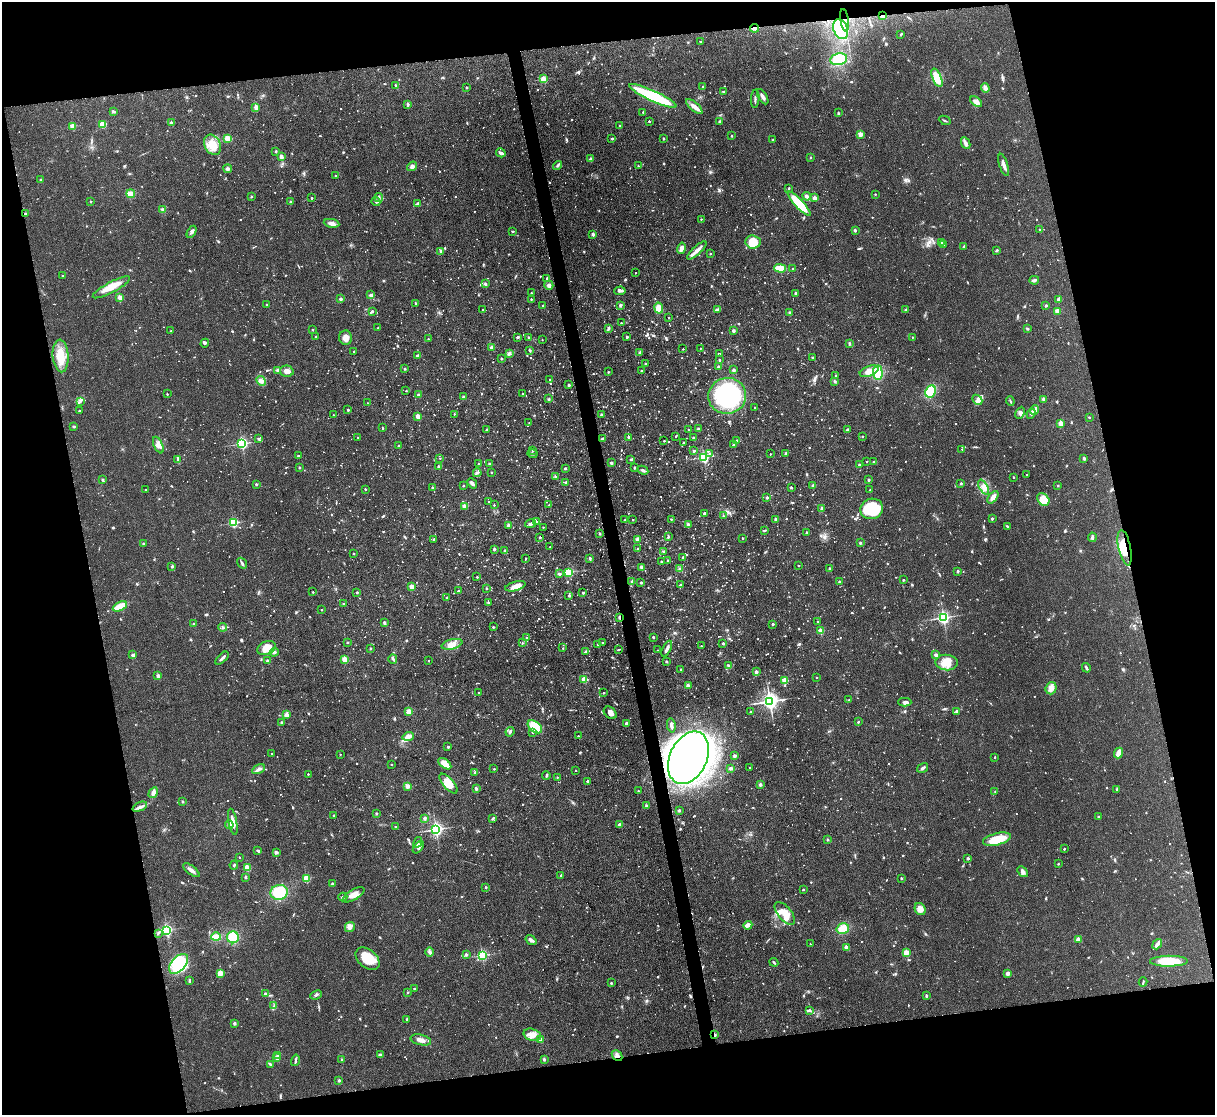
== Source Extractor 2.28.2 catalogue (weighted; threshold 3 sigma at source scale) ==
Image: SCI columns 4-4854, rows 138-4586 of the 4854 x 4838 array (HDU 1 of 3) = the unmasked area's bounding box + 8 px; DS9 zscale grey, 4 x 4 block average (1 PNG px = mean of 4 x 4 image px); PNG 1217 x 1117 px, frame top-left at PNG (2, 2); each listed source drawn as its Kron ellipse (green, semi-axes under 4 px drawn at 4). Shown black and unused: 25% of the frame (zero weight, under 2 of 3 exposures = <1% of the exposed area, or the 3 px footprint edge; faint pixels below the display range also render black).
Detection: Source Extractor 2.28.2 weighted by HDU 2 'WHT'. Background 0.123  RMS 0.0083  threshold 0.0374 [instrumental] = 3 sigma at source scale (4.5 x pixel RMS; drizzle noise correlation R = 1.50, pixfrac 1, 0.05/0.05 arcsec/px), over >= 5 px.
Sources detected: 1899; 44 too faint to see at this stretch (4 x 4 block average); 2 inside a brighter object's white glare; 11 cosmic-ray / hot-pixel residue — neither listed nor drawn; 22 coinciding with a brighter row at this scale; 31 inside a brighter listed object's ellipse — not listed separately; of the other 1789, all 500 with FLUX_AUTO >= 5.51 (the completeness limit of this list) listed and drawn (1289 fainter detections not listed), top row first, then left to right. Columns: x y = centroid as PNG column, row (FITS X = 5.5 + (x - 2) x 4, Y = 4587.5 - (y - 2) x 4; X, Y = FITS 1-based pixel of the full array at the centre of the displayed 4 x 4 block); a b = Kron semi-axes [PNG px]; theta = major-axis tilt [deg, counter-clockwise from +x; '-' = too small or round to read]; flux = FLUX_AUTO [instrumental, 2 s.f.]
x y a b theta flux
883 16 4 2 - 13
845 20 11 2 -81 24
754 28 4 3 - 17
841 29 10 7 -68 330
901 34 3 2 - 7.5
700 41 2 2 - 8.1
839 59 8 5 11 200
937 78 10 4 -68 96
544 79 2 2 - 220
396 86 4 2 - 8.3
703 87 2 2 - 15
467 88 2 2 - 15
985 88 5 3 - 20
723 91 2 2 - 7.3
653 96 26 5 -25 370
763 97 8 3 -59 19
755 99 9 2 86 9.7
976 102 7 3 -37 20
408 104 3 2 - 11
694 106 10 4 -41 33
256 107 2 2 - 24
113 111 4 2 - 8.2
643 112 2 2 - 7.9
838 113 2 2 - 20
945 120 6 2 -27 6.3
649 121 2 2 - 14
720 121 3 2 - 8.4
171 123 2 2 - 60
103 124 4 4 - 54
72 126 2 2 - 150
620 126 2 2 - 13
861 134 2 2 - 100
732 136 2 2 - 14
228 138 4 3 - 70
612 138 2 2 - 16
663 139 2 2 - 19
773 140 2 2 - 19
966 143 6 3 -64 21
212 145 11 8 -61 79
276 151 3 2 - 5.8
501 153 5 3 - 18
281 157 3 2 - 20
811 157 2 2 - 12
591 159 2 2 - 38
557 165 5 2 - 8.3
1004 165 11 2 -72 26
412 166 5 3 - 12
638 166 2 2 - 9.3
228 169 4 3 - 11
336 176 2 2 - 19
41 180 2 2 - 30
789 188 2 2 - 11
131 194 4 3 - 63
875 194 2 2 - 9.9
251 196 2 2 - 15
807 196 4 3 - 12
312 198 2 2 - 14
379 198 4 2 - 7
815 198 2 2 - 78
90 201 2 2 - 9.6
291 202 2 2 - 30
376 202 5 2 - 9.6
418 204 3 2 - 17
799 204 16 3 -47 210
162 209 3 3 - 7.1
25 214 2 2 - 18
701 219 2 2 - 6.4
332 223 8 4 -8 21
1039 229 2 2 - 6.2
855 230 2 2 - 31
513 231 2 2 - 9.4
192 232 6 3 61 12
593 234 2 2 - 53
753 242 7 6 - 110
942 243 3 2 - 6.3
943 245 2 2 - 6
964 247 2 2 - 12
681 248 6 2 75 32
697 250 12 3 43 38
441 251 4 2 - 7.2
996 251 3 2 - 6.2
710 254 2 2 - 14
780 268 6 3 -1 130
793 269 2 2 - 13
636 273 2 2 - 5.7
62 276 2 2 - 6.5
547 278 2 2 - 21
1034 280 5 3 - 13
485 284 3 2 - 9.5
549 285 5 4 - 16
111 287 21 5 28 78
620 291 5 3 - 13
531 293 2 2 - 8.9
796 293 2 2 - 28
371 295 3 2 - 15
120 297 3 3 - 21
341 299 2 2 - 47
531 299 2 2 - 11
1058 299 2 2 - 23
415 303 2 2 - 10
267 305 2 2 - 9.6
543 305 2 2 - 7.9
620 305 2 2 - 38
1046 306 2 2 - 20
659 308 5 3 - 58
717 309 4 3 - 8.5
482 310 2 2 - 6.6
906 310 4 2 - 6.2
372 311 2 2 - 18
1057 311 2 2 - 150
790 312 2 2 - 25
669 318 2 2 - 5.6
621 323 2 2 - 6.7
378 328 2 2 - 22
608 328 4 2 - 10
1027 329 3 3 - 6
313 330 2 2 - 16
171 331 2 2 - 15
733 331 2 2 - 37
316 336 2 2 - 6.2
518 337 3 2 - 6.3
528 337 2 2 - 21
627 337 2 2 - 18
912 337 2 2 - 7.1
345 338 7 6 - 31
428 339 2 2 - 7.9
542 340 2 2 - 5.8
205 343 4 2 - 5.8
849 344 3 2 - 5.9
492 347 2 2 - 83
700 348 2 2 - 5.5
683 349 2 2 - 6
530 350 3 2 - 7.4
354 351 2 2 - 10
640 352 2 2 - 37
509 353 3 2 - 7.3
719 353 2 2 - 6.2
61 356 16 8 -86 94
418 356 3 2 - 11
812 357 2 2 - 11
501 358 2 2 - 18
720 360 2 2 - 13
645 363 2 2 - 11
718 367 2 2 - 40
405 369 2 2 - 21
278 370 2 2 - 52
734 370 2 2 - 42
287 371 7 5 -15 28
641 371 2 2 - 12
869 371 10 5 20 48
608 372 2 2 - 11
878 373 7 4 -87 130
835 375 2 2 - 7
550 379 2 2 - 7.6
261 381 5 4 - 16
835 381 3 2 - 8.4
569 385 2 2 - 23
406 391 2 2 - 5.9
930 391 6 5 - 150
167 394 2 2 - 10
523 394 2 2 - 9.9
419 395 2 2 - 47
727 396 19 18 - 600
463 397 2 2 - 39
549 399 3 2 - 5.7
1044 399 3 2 - 14
977 400 5 4 - 18
1010 401 5 2 - 6.3
80 402 4 2 - 6.4
367 403 2 2 - 5.7
755 408 2 2 - 5.8
348 410 2 2 - 22
1035 410 5 2 - 66
79 411 2 2 - 11
1020 413 6 3 64 12
454 414 2 2 - 6.4
601 414 2 2 - 7
1031 414 5 3 - 9.2
333 415 2 2 - 6.1
418 416 2 2 - 120
1089 417 2 2 - 12
529 422 2 2 - 5.7
1061 423 2 2 - 130
74 426 3 2 - 5.6
383 428 2 2 - 9.9
688 429 2 2 - 8.5
699 429 2 2 - 54
486 430 2 2 - 12
848 430 3 3 - 9.6
676 436 2 2 - 10
862 436 2 2 - 12
358 437 2 2 - 12
628 437 2 2 - 18
258 438 2 2 - 11
693 438 2 2 - 21
603 439 4 2 - 10
737 440 2 2 - 10
664 441 2 2 - 7.3
242 443 2 2 - 910
683 443 2 2 - 11
158 445 9 4 -65 31
733 445 2 2 - 18
398 446 2 2 - 9.6
962 449 2 2 - 5.5
532 450 2 2 - 8
694 451 2 2 - 24
532 454 5 2 - 11
710 454 2 2 - 21
770 454 2 2 - 6.3
786 454 2 2 - 43
298 456 2 2 - 9.4
704 457 2 2 - 770
440 458 2 2 - 5.8
1084 458 2 2 - 37
631 459 2 2 - 14
178 460 4 3 - 9.9
867 461 2 2 - 6
874 462 2 2 - 17
489 463 2 2 - 12
611 463 2 2 - 38
478 464 2 2 - 9.3
859 465 2 2 - 22
439 467 2 2 - 25
299 468 2 2 - 20
565 468 2 2 - 22
634 468 2 2 - 25
643 470 6 3 -26 12
491 472 2 2 - 14
477 473 4 2 - 6.3
1026 475 2 2 - 6.9
555 477 2 2 - 17
1014 477 2 2 - 11
102 480 3 2 - 6.6
869 480 2 2 - 26
566 482 2 2 - 9
472 483 5 3 - 15
961 483 2 2 - 19
256 484 2 2 - 23
813 485 2 2 - 29
1058 485 2 2 - 8.9
463 486 2 2 - 7.9
983 487 8 4 -64 30
432 488 2 2 - 21
791 488 2 2 - 11
365 489 2 2 - 14
145 490 2 2 - 5.6
870 490 2 2 - 13
767 497 2 2 - 28
993 497 7 3 52 26
1043 499 7 5 -51 78
488 502 2 2 - 12
494 505 2 2 - 6.4
549 505 2 2 - 5.6
464 506 2 2 - 110
822 508 3 2 - 8.3
872 509 11 10 - 240
705 513 2 2 - 12
723 516 2 2 - 11
633 519 2 2 - 6.9
671 519 2 2 - 11
775 519 2 2 - 24
992 519 2 2 - 7.1
625 520 2 2 - 16
536 521 2 2 - 12
233 523 2 2 - 530
531 524 5 3 - 13
508 525 2 2 - 33
688 525 2 2 - 41
1007 526 3 2 - 5.7
543 527 2 2 - 7
765 530 3 2 - 6
806 532 2 2 - 9.8
600 534 2 2 - 17
540 537 2 2 - 14
668 537 3 2 - 8.3
1092 537 4 2 - 11
742 538 2 2 - 12
434 539 2 2 - 20
638 539 2 2 - 88
860 543 2 2 - 22
143 544 2 2 - 17
550 547 2 2 - 6
638 548 2 2 - 6.3
1125 548 18 6 -78 90
494 549 2 2 - 34
505 551 2 2 - 22
663 551 3 2 - 5.8
354 553 2 2 - 11
683 557 2 2 - 21
526 558 2 2 - 6.3
590 558 2 2 - 29
667 560 2 2 - 9.5
661 561 2 2 - 7.8
242 563 6 2 -56 8.9
798 565 2 2 - 7.1
172 567 2 2 - 18
642 567 2 2 - 52
829 568 2 2 - 20
680 569 3 3 - 9.1
958 571 2 2 - 28
569 572 2 2 - 440
559 574 2 2 - 27
477 577 2 2 - 13
903 580 2 2 - 12
632 581 3 2 - 5.6
839 582 2 2 - 22
641 583 2 2 - 21
680 585 2 2 - 17
515 586 10 4 16 39
412 587 2 2 - 130
486 588 2 2 - 11
459 591 2 2 - 19
313 592 2 2 - 9.5
357 592 2 2 - 15
583 593 3 2 - 6.8
569 595 2 2 - 21
447 597 2 2 - 17
488 602 2 2 - 11
344 604 2 2 - 7
120 606 8 3 25 140
322 610 2 2 - 8.8
620 617 2 2 - 45
943 617 2 2 - 1300
817 621 2 2 - 6.7
384 623 2 2 - 38
194 624 2 2 - 24
773 624 2 2 - 22
223 627 4 2 - 6.6
493 627 2 2 - 17
821 631 2 2 - 170
527 637 2 2 - 5.6
653 637 2 2 - 20
348 642 2 2 - 13
522 643 2 2 - 9.4
602 643 2 2 - 6.1
723 643 2 2 - 18
452 644 10 5 14 46
598 644 2 2 - 13
701 646 2 2 - 8.9
266 648 9 6 21 75
370 648 2 2 - 17
563 648 2 2 - 6.9
667 649 8 2 63 17
619 650 3 2 - 7
658 650 2 2 - 5.9
274 652 5 2 - 7.5
586 652 2 2 - 37
132 655 2 2 - 23
936 655 3 3 - 13
222 658 8 2 45 12
345 659 2 2 - 180
393 659 5 2 - 9.6
267 661 2 2 - 48
428 661 2 2 - 9.5
666 661 2 2 - 20
946 662 11 8 -5 70
729 666 4 3 - 9.7
1086 668 5 2 - 9.6
681 669 2 2 - 21
756 672 2 2 - 63
158 676 2 2 - 59
817 677 2 2 - 6.1
584 680 2 2 - 160
785 681 2 2 - 220
688 685 2 2 - 55
1051 688 6 5 - 29
479 693 2 2 - 5.9
604 693 2 2 - 9.4
849 700 2 2 - 11
770 701 3 3 - 2700
905 702 7 4 0 14
957 711 3 2 - 7.5
409 712 2 2 - 110
751 712 2 2 - 17
610 713 7 5 -40 28
286 715 2 2 - 18
858 722 2 2 - 15
281 723 2 2 - 7
626 723 3 2 - 8.2
671 725 7 2 -79 16
535 727 8 5 -39 120
510 732 5 2 - 12
532 732 2 2 - 15
408 736 6 3 18 33
578 736 2 2 - 11
448 747 2 2 - 20
271 753 2 2 - 6.7
1119 753 5 3 - 48
340 754 2 2 - 8
734 756 2 2 - 42
995 757 2 2 - 9.5
688 758 28 18 65 2200
445 764 7 4 -37 44
391 765 2 2 - 8.3
750 767 2 2 - 7.5
731 768 3 3 - 11
923 768 6 3 33 11
258 769 7 3 26 15
494 769 2 2 - 8.6
576 770 2 2 - 10
475 773 3 3 - 8.5
308 774 2 2 - 10
546 775 4 2 - 6.9
557 777 2 2 - 7.6
587 781 2 2 - 21
448 784 12 5 -48 85
760 785 2 2 - 42
407 786 4 4 - 17
476 789 3 2 - 9
1117 789 3 2 - 6.1
638 791 2 2 - 7.3
995 791 2 2 - 5.9
153 793 6 3 59 22
182 801 2 2 - 19
646 806 2 2 - 46
140 807 8 2 21 16
679 810 2 2 - 26
376 814 2 2 - 5.5
334 815 2 2 - 13
1098 816 2 2 - 9.4
424 818 3 3 - 8.4
492 819 3 3 - 5.8
233 822 13 3 -79 37
229 825 4 3 - 15
620 825 2 2 - 58
395 826 2 2 - 8.8
436 829 2 2 - 1400
997 839 14 6 15 140
828 840 2 2 - 24
418 842 5 2 - 9.4
418 847 7 3 49 17
1064 849 2 2 - 14
258 851 4 2 - 5.5
276 852 3 2 - 5.8
239 857 2 2 - 9.5
968 858 3 2 - 7.7
1058 864 2 2 - 10
234 865 4 2 - 5.9
247 868 2 2 - 210
191 870 10 3 -38 24
1022 872 6 4 -48 16
561 875 2 2 - 13
245 877 2 2 - 7
306 878 2 2 - 270
901 878 2 2 - 14
332 884 2 2 - 34
486 887 2 2 - 12
803 890 2 2 - 11
279 892 9 7 13 170
354 895 12 5 30 37
343 897 4 2 - 6.3
920 909 6 5 - 40
785 913 14 7 -51 65
748 925 4 2 - 38
350 927 5 4 - 29
843 929 6 5 - 76
166 930 2 2 - 870
158 933 4 2 - 6.6
216 937 5 3 - 68
233 937 6 6 - 120
1078 939 2 2 - 93
531 940 6 3 -35 16
810 944 2 2 - 6.2
1157 944 5 4 - 19
846 947 2 2 - 79
430 952 4 3 - 11
906 953 2 2 - 170
466 954 2 2 - 17
482 955 2 2 - 760
368 959 14 9 -41 110
1169 961 19 5 1 150
774 962 4 2 - 7.7
179 964 12 7 48 180
220 973 3 3 - 41
1008 973 3 3 - 20
189 981 4 2 - 7.1
1143 982 4 2 - 6.4
611 983 2 2 - 19
414 989 2 2 - 10
408 992 2 2 - 12
265 994 2 2 - 14
316 995 6 2 21 11
926 996 3 2 - 7
274 1006 3 2 - 6.1
809 1010 3 3 - 8
407 1019 3 2 - 6.9
234 1023 2 2 - 12
532 1035 9 6 -18 40
715 1035 3 2 - 6.8
421 1040 10 5 -14 29
541 1040 2 2 - 78
278 1055 3 3 - 7.7
380 1055 3 2 - 19
617 1056 6 4 -48 21
277 1058 3 2 - 23
544 1059 3 2 - 8.6
295 1060 6 2 75 8.3
342 1060 2 2 - 7.2
270 1064 4 2 - 5.7
339 1080 2 2 - 29
Overlapping masked pixels (flux is a lower limit): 7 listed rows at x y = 883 16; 845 20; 754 28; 1125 548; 620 617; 715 1035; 617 1056
Diffuse or blended objects may show on this block-average render without a row.